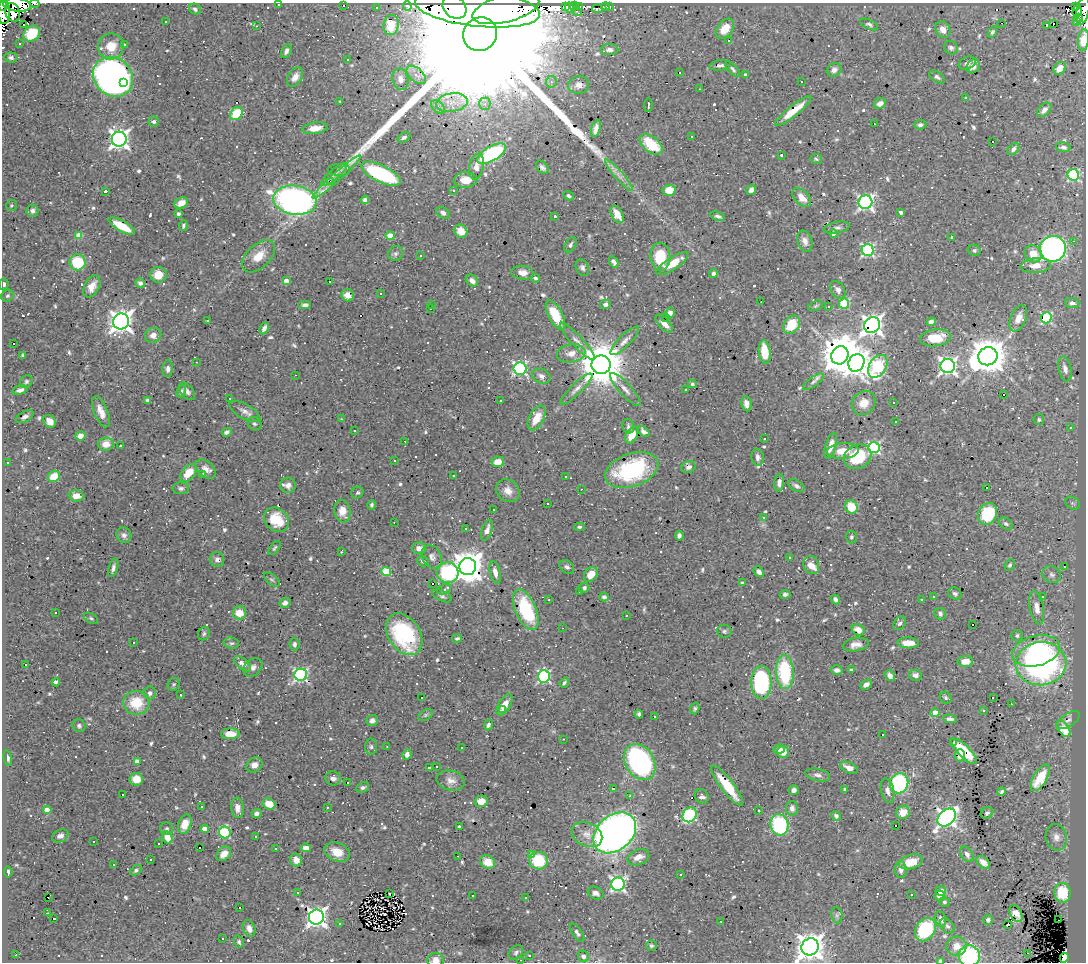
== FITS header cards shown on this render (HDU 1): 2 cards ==
NAXIS1  =                 1084
NAXIS2  =                  960

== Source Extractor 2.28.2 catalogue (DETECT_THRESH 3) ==
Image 1084 x 960 px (HDU 1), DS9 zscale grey, 1 PNG px = 1 image px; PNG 1088 x 964 px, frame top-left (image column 1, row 960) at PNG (2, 3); each listed source drawn as its Kron ellipse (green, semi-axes under 4 px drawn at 4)
Background 0.689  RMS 0.029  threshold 0.0861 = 3 sigma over >= 5 px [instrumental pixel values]
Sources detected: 820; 4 with non-positive FLUX_AUTO (blend fragments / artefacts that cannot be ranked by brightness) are neither listed nor drawn; of the other 816, the 500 brightest by FLUX_AUTO listed and drawn (316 fainter detections omitted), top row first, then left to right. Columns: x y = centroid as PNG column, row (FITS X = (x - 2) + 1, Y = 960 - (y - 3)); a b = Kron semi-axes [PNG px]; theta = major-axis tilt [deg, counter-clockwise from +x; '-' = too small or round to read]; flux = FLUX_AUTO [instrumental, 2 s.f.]
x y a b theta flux
35 3 5 2 - 9.5
278 4 3 3 - 4.1
17 5 14 6 -7 530
343 5 3 3 - 56
3 6 5 4 - 360
407 6 5 4 - 13
566 6 4 3 - 68
574 6 4 3 - 11
579 6 3 3 - 7.2
610 6 4 3 - 22
376 7 3 3 - 5.4
454 7 13 10 -40 6800
605 7 4 3 - 12
1076 7 4 3 - 33
478 8 62 18 -6 13000
570 8 5 4 - 43
195 9 6 5 - 5.3
506 9 34 13 15 9200
597 9 5 3 - 17
1077 11 6 4 73 43
1083 11 14 6 77 230
4 12 12 6 -90 760
13 12 9 7 -65 280
577 12 5 2 - 3.8
1079 18 4 2 - 24
166 21 3 3 - 4.4
1076 22 3 2 - 29
1002 23 3 2 - 12
24 24 3 3 - 58
869 24 9 4 -25 5.1
1053 24 3 3 - 270
391 25 10 7 83 20
1047 25 3 3 - 120
257 26 3 2 - 13
725 29 11 7 51 32
943 29 9 7 -57 17
992 32 6 4 57 3.8
32 34 9 7 38 81
480 34 17 16 - 400000
1083 40 11 5 85 24
729 41 3 2 - 17
19 44 3 3 - 7.9
124 44 3 3 - 23
111 46 13 13 - 36
951 48 7 6 - 6.3
610 50 9 5 0 6.2
286 51 7 5 66 6.3
11 58 7 5 -5 5.2
347 60 3 3 - 3.6
967 63 9 6 23 9.2
720 65 11 5 7 5.8
973 66 7 6 - 8.6
1060 68 7 5 48 21
733 69 10 4 -48 4
834 70 7 6 - 9.6
680 72 3 3 - 19
416 75 11 6 -42 11
746 75 4 4 - 8.5
113 77 21 18 -45 950
295 77 10 7 59 12
937 77 9 5 -34 5.4
400 79 11 8 -77 11
801 81 3 2 - 4
123 82 3 3 - 120
551 82 6 5 - 4
579 85 10 8 12 11
700 89 3 2 - 5
965 98 3 3 - 4.9
340 101 3 2 - 5.8
452 103 16 9 10 26
880 103 6 5 - 11
485 104 6 5 - 7.1
648 105 7 2 88 4.1
438 107 8 5 -46 5.5
1044 110 8 5 46 9.2
793 111 23 5 38 34
236 114 7 5 51 76
154 121 5 5 - 3.9
874 124 3 2 - 7.4
920 125 6 4 5 5.2
315 128 12 6 8 22
596 128 9 4 74 10
692 136 3 3 - 5.7
404 137 7 4 32 5.7
119 139 7 7 - 1000
992 141 3 3 - 19
651 144 13 7 -39 66
1063 147 7 5 -10 6.9
1013 149 7 5 47 6.5
491 154 16 7 31 240
781 155 3 3 - 6.8
816 159 6 5 - 3.4
476 166 13 7 78 14
542 167 8 5 -50 5.6
339 170 11 6 -1 5.9
334 174 16 5 41 11
381 174 21 8 -26 220
619 175 20 4 -50 14
1073 175 6 5 - 200
337 177 32 4 42 16
466 180 12 7 1 27
330 181 3 3 - 26
454 190 3 3 - 4.9
669 190 7 5 11 32
751 190 5 4 - 8
105 191 4 3 - 12
569 196 5 4 - 4
802 198 11 7 -46 18
295 200 22 14 -8 770
365 200 4 4 - 7.1
865 202 7 6 - 530
181 203 7 5 26 14
12 206 5 5 - 3.5
32 211 6 6 - 6.6
901 212 4 3 - 4
443 213 7 5 -34 7.2
179 214 3 3 - 5.7
617 214 9 5 -61 21
555 216 3 3 - 4.5
718 216 7 4 -19 4.7
122 226 15 5 -30 51
183 226 5 4 - 3.4
837 228 13 5 11 6.8
461 231 7 6 - 20
833 234 4 4 - 9.8
79 235 4 4 - 32
390 236 4 4 - 32
952 237 3 3 - 3.4
805 241 11 7 -73 10
1073 241 3 2 - 6.4
570 245 8 5 59 4.3
1053 249 13 13 - 660
868 250 6 6 - 300
974 250 6 5 - 4.2
396 253 8 7 - 5.5
1033 254 9 8 - 26
259 256 20 11 44 32
420 256 3 3 - 6.1
660 257 14 10 -85 66
77 262 8 8 - 80
614 262 6 4 -64 5.1
672 264 19 6 33 43
1036 265 15 7 4 20
582 267 8 6 -67 5.6
522 273 11 7 -7 14
714 273 4 4 - 7.7
158 275 8 8 - 26
535 278 4 4 - 5.3
286 281 4 4 - 13
472 281 7 5 -43 9.9
330 282 3 3 - 41
140 283 5 4 - 6.5
4 284 6 4 -79 5.6
92 286 12 7 61 22
838 290 9 6 -56 10
381 294 3 3 - 13
348 295 6 6 - 17
7 296 6 5 - 4.1
761 302 3 2 - 10
1072 303 7 5 -6 6.8
432 304 3 3 - 34
605 304 5 4 - 6.5
844 304 5 5 - 130
305 305 6 4 0 6.2
816 306 8 4 21 3.5
829 306 3 3 - 5.3
431 308 3 2 - 6.3
670 313 5 4 - 9.8
555 315 16 7 -63 62
665 318 3 3 - 6.4
1018 318 14 7 67 23
1046 318 6 5 - 190
208 320 3 3 - 11
121 321 8 8 - 1500
931 322 4 4 - 8.5
664 324 11 5 -47 16
792 325 10 7 58 60
872 325 8 7 - 1100
264 328 6 4 62 9.1
153 335 8 7 - 13
935 338 15 8 7 48
577 341 25 5 -47 15
625 341 19 6 45 12
14 343 3 3 - 38
765 352 11 6 -84 46
571 353 14 9 10 19
840 355 9 8 - 6400
23 356 4 3 - 3.6
988 356 10 9 - 4700
196 362 3 2 - 3.8
856 363 9 7 60 1600
601 365 9 9 - 9100
878 366 12 8 58 280
948 366 7 7 - 720
168 369 8 5 85 7.3
520 369 6 6 - 350
1065 369 12 6 -76 12
296 375 3 2 - 40
541 376 9 7 -26 8.9
26 382 7 5 55 4.1
813 382 12 4 36 6.6
692 384 4 4 - 4
576 389 21 5 44 12
625 389 21 6 -48 13
20 390 7 4 17 7.1
686 390 3 3 - 7.1
181 391 6 4 67 5.5
187 391 10 6 -50 6.9
1003 395 3 3 - 69
229 398 3 3 - 12
147 400 4 3 - 3.7
500 401 3 3 - 3.6
893 402 3 2 - 4.9
864 403 12 11 - 25
746 404 7 5 -80 11
245 411 17 7 -29 12
101 412 16 7 -68 19
25 417 10 5 27 6.3
537 418 13 7 64 33
341 419 3 3 - 3.5
1039 420 5 5 - 3.8
50 421 7 5 -46 16
896 421 3 2 - 6.1
255 424 7 6 - 4.4
628 426 7 5 -76 4.6
1070 428 3 3 - 68
354 430 3 3 - 37
644 431 7 4 -38 8.5
227 432 5 4 - 6.7
632 435 9 5 62 31
80 436 5 4 - 20
764 438 3 3 - 3.4
405 441 3 2 - 6.6
106 444 8 7 - 22
120 446 3 3 - 14
831 446 13 5 74 23
874 448 6 5 - 270
843 451 16 8 5 30
758 457 8 6 -78 7.4
858 457 14 11 30 94
394 461 3 3 - 48
498 462 6 5 - 21
7 463 3 3 - 18
688 467 7 6 - 7.5
205 469 11 8 -39 14
632 470 28 16 19 200
188 473 10 6 53 39
203 474 4 3 - 3.7
453 475 3 3 - 5.2
54 476 6 5 - 41
565 477 3 3 - 17
779 483 9 5 86 8.9
288 485 7 7 - 11
796 486 9 5 -30 5.6
987 487 3 3 - 55
181 488 8 6 -2 5.9
581 489 3 2 - 4
508 491 12 10 -42 17
357 493 6 5 - 3.5
76 496 8 5 -4 19
547 503 3 3 - 28
1072 503 8 6 -33 5
372 505 5 4 - 3.9
851 507 7 6 - 45
493 510 3 3 - 5.2
342 511 11 8 -81 21
988 514 11 9 65 110
764 518 3 3 - 13
276 520 13 11 -41 47
394 522 3 2 - 4
1006 524 7 5 -32 5.7
579 527 5 4 - 3.7
466 528 3 2 - 3.9
487 530 11 5 72 12
124 535 8 7 - 7.9
679 536 5 4 - 6.6
851 537 6 5 - 4.1
274 548 8 4 53 3.5
419 548 7 6 - 12
341 552 3 2 - 9.5
432 557 12 9 -60 11
789 557 3 3 - 5.9
217 559 7 7 - 8.6
423 561 6 5 - 4.6
811 565 9 7 -65 26
1010 565 6 4 60 4
1064 566 3 3 - 96
468 567 8 8 - 3400
567 567 8 6 -40 5.8
113 568 9 4 73 6.5
386 571 5 4 - 89
495 572 11 5 -77 12
759 572 6 4 -49 7.7
448 573 11 10 - 210
591 574 8 6 52 25
1052 574 10 8 -27 8.6
272 579 9 5 -40 4
742 583 4 3 - 3.8
433 584 3 3 - 45
584 588 5 5 - 5.8
444 589 7 5 28 5
579 592 3 3 - 8.6
785 594 5 4 - 4.8
955 594 7 6 - 4.6
442 596 10 5 -24 5.1
1043 596 3 3 - 6.2
604 597 5 4 - 5
933 597 3 3 - 4.7
835 599 5 4 - 6.4
922 599 3 3 - 28
549 600 3 2 - 4.8
285 603 6 5 - 8.9
1037 608 17 7 -79 17
526 609 21 10 -66 110
56 613 3 3 - 88
239 613 7 6 - 37
940 614 6 5 - 6.1
626 615 3 3 - 3.8
91 618 7 4 -30 3.7
900 623 7 5 55 5.4
973 625 3 3 - 170
562 628 3 2 - 5.8
858 630 7 5 -30 18
724 631 7 6 - 4.2
204 633 7 5 61 4
404 634 23 16 -57 170
1017 636 6 5 - 4.9
457 638 5 3 - 3.4
134 642 3 3 - 6.9
231 643 8 5 -12 4.4
908 643 10 5 -3 25
294 644 6 5 - 5.3
856 645 13 6 9 14
1036 651 24 15 14 120
965 661 8 5 5 21
243 664 10 5 -39 18
1041 664 25 21 7 420
25 665 3 3 - 21
253 667 10 8 39 9.5
837 670 6 4 3 7.8
851 670 4 3 - 5.1
785 672 17 9 -86 150
301 675 6 6 - 400
916 675 6 5 - 8.4
544 676 6 6 - 280
890 676 6 4 -51 12
56 682 4 3 - 3.9
761 682 16 10 -89 240
564 683 5 3 - 3.9
174 684 6 5 - 3.6
866 685 6 4 30 8.4
150 693 6 6 - 6.7
180 694 3 3 - 25
422 697 3 3 - 340
993 697 3 2 - 4.4
946 698 6 5 - 4
136 703 13 12 - 61
1011 704 3 2 - 3.8
505 705 12 5 58 20
695 708 6 4 73 3.6
503 710 3 3 - 4.5
984 710 3 3 - 4.5
935 713 4 4 - 32
639 714 4 3 - 4.7
425 715 8 5 28 4.2
655 717 3 3 - 41
950 719 7 4 -7 6.1
372 720 6 5 - 7.5
1068 720 13 6 33 8
488 725 5 4 - 4.6
79 726 6 6 - 4.3
1063 729 9 5 -54 22
230 734 9 5 1 22
882 735 3 3 - 11
563 739 3 2 - 6.7
954 742 3 3 - 12
371 747 8 6 -88 4.8
387 747 3 2 - 5.3
461 748 3 3 - 74
779 749 6 4 17 8.1
964 751 17 6 -45 66
783 752 6 6 - 22
407 754 5 4 - 8.8
960 755 6 5 - 14
8 758 8 4 -78 5.6
137 762 4 4 - 16
640 762 19 14 -59 430
254 765 8 7 - 14
436 766 3 3 - 4.7
429 768 3 3 - 7.4
849 768 9 5 -23 14
818 775 13 6 -11 7.8
333 778 7 7 - 10
1040 778 15 6 60 51
136 779 7 6 - 25
451 781 14 10 -14 15
347 783 3 3 - 54
899 783 10 9 - 190
727 786 25 6 -53 73
363 787 7 5 25 4.3
613 788 3 3 - 33
845 789 4 3 - 3.8
794 790 5 4 - 7.3
888 791 12 6 -77 10
1002 792 4 3 - 3.9
123 795 3 3 - 29
630 796 3 3 - 6.7
702 796 7 6 - 8.8
481 801 6 5 - 18
269 804 7 5 -26 30
201 807 3 3 - 5.5
327 807 3 2 - 3.4
237 808 10 6 -84 12
792 808 7 6 - 8.5
47 810 4 4 - 38
759 811 3 3 - 14
903 812 7 6 - 24
257 813 5 4 - 7.1
987 813 7 5 35 4.2
690 815 8 6 50 220
836 816 5 4 - 4.8
947 818 10 7 44 700
185 824 10 6 70 26
779 825 11 9 -75 170
896 825 3 3 - 37
459 827 3 3 - 11
167 829 6 6 - 4.5
205 829 4 4 - 19
225 832 6 5 - 170
615 833 24 17 41 1200
587 834 16 11 -25 22
60 836 8 6 26 8.4
256 836 3 3 - 88
167 837 6 5 - 22
1056 837 13 10 -77 17
94 842 3 3 - 7.1
159 843 3 3 - 9.6
199 847 3 3 - 98
306 848 5 4 - 14
276 849 3 3 - 14
337 852 13 9 -21 29
224 854 8 6 43 18
531 854 3 3 - 8.9
967 854 8 5 -58 8.2
458 856 3 2 - 9.5
638 857 11 7 23 18
150 860 3 3 - 4.8
296 860 6 6 - 12
538 861 9 8 - 83
488 862 8 6 -34 30
911 862 12 7 17 34
983 862 8 5 -43 13
114 865 3 3 - 520
136 870 6 4 34 4.4
901 870 8 6 -85 8.4
8 872 5 3 - 4.3
680 874 3 3 - 3.6
618 884 7 6 - 470
941 891 5 4 - 15
298 893 3 2 - 5.8
389 893 3 3 - 4.5
596 893 8 6 -22 7.9
1063 893 10 8 -87 78
911 894 3 3 - 3.8
472 896 3 3 - 10
940 896 5 5 - 16
48 897 2 2 - 13
526 898 3 3 - 11
944 902 5 5 - 3.5
239 907 3 3 - 47
47 913 3 2 - 3.5
1016 914 9 5 -61 15
837 915 8 5 -83 4.5
316 917 7 7 - 960
54 919 3 3 - 91
941 919 8 5 -78 7.4
988 920 5 5 - 5
1058 920 2 2 - 3.8
721 921 3 2 - 7.4
339 923 3 3 - 8
1008 924 3 3 - 6.5
947 926 8 6 -50 5.6
249 928 8 6 -70 11
925 930 12 9 56 140
577 933 10 4 -55 6.2
223 938 3 3 - 3.7
239 942 6 4 -73 3.8
651 946 5 5 - 3.7
956 946 10 9 - 21
810 947 9 8 - 2400
516 952 8 6 45 5.1
1027 953 2 2 - 5.6
16 955 3 2 - 4.1
529 955 3 3 - 10
583 956 6 5 - 9.5
969 956 11 10 - 170
1064 958 5 4 - 1700
435 960 8 7 - 15
521 960 3 2 - 6
940 961 3 3 - 8.7
At the frame edge (FLAGS 8, measured only in part): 13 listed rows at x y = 35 3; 278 4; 17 5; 3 6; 1083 11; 4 12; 1083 40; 4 284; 810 947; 969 956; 1064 958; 435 960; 940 961
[316 fainter detections neither listed nor drawn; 4 non-positive-flux detections neither listed nor drawn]